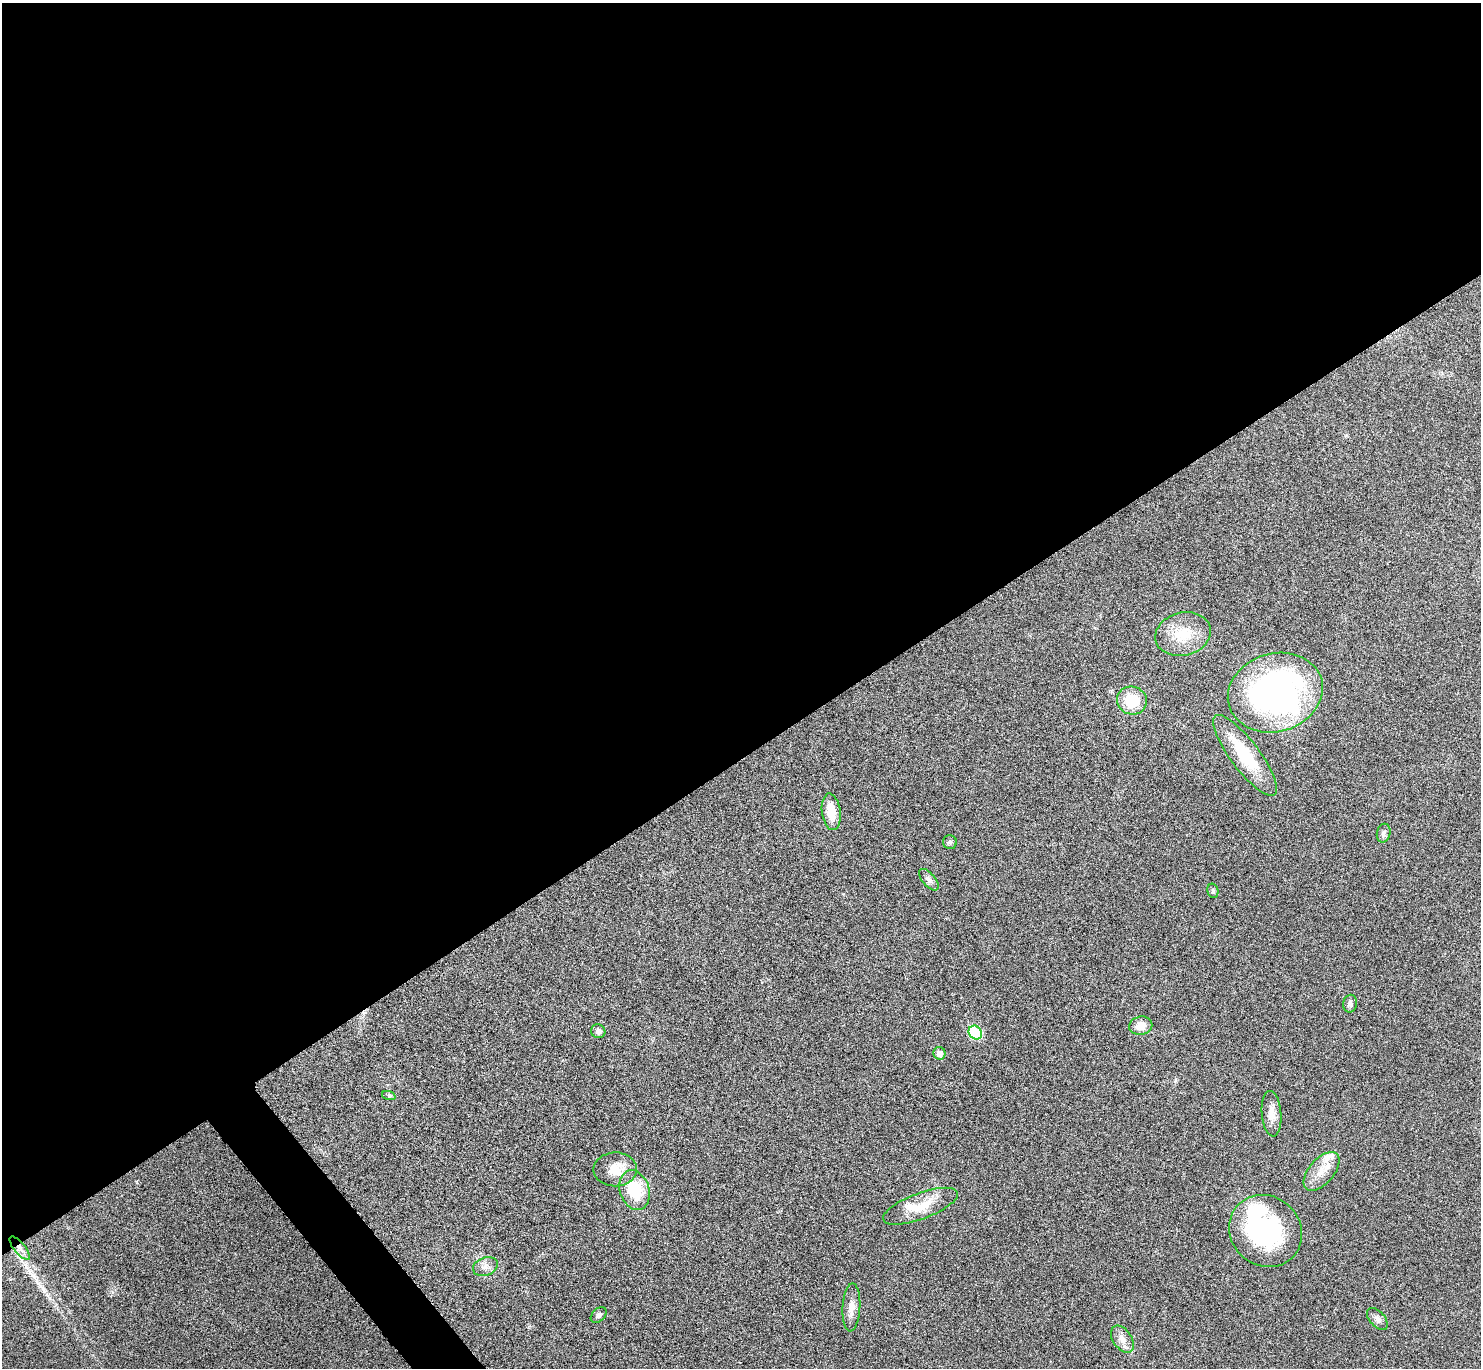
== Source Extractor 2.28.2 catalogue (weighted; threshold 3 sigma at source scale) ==
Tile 2 of 4 x 4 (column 2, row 1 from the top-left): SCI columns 1487-2965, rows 4262-5627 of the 5934 x 5929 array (HDU 1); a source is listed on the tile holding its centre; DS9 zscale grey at full resolution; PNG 1483 x 1370 px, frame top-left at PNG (2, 3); each listed source drawn as its Kron ellipse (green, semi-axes under 4 px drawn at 4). Shown black and unused: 56% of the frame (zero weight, under 4 of 8 exposures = <1% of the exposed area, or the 3 px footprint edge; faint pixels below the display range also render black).
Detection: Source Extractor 2.28.2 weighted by HDU 2 'WHT'; one run over the whole footprint, this tile lists its part. Background 0.0235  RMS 0.0036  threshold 0.0148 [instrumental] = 3 sigma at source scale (4.09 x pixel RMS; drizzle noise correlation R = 1.36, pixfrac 0.8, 0.05/0.05 arcsec/px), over >= 5 px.
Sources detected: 30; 1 inside a brighter object's white glare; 1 long thin detection or spike segment (spike, bleed or trail) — neither listed nor drawn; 1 inside a brighter listed object's ellipse — not listed separately; the other 27 listed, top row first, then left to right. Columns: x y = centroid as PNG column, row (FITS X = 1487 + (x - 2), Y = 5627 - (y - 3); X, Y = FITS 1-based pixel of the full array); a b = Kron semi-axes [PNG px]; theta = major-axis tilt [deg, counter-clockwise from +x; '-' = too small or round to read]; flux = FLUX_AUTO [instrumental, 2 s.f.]
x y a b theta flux
1183 634 28 21 14 10
1275 693 48 39 17 120
1132 701 15 14 - 9.8
1245 755 49 14 -53 17
831 812 18 9 -83 5.8
1384 833 9 6 77 1.1
950 842 7 7 - 0.73
929 880 13 6 -49 1.4
1213 891 7 5 -76 0.61
1350 1004 9 7 81 1.1
1141 1026 11 9 10 3.8
598 1031 7 7 - 1.4
975 1033 7 6 - 21
939 1053 6 6 - 2.2
389 1096 7 4 -19 0.56
1271 1114 23 10 -85 3.4
615 1169 22 17 1 5.9
1321 1171 23 12 49 5.2
635 1190 20 14 -72 14
920 1206 40 13 20 8.3
1266 1231 38 34 -41 43
20 1248 14 5 -50 2.1
485 1267 13 9 20 2.2
851 1307 24 9 87 3.2
599 1315 9 6 43 0.97
1377 1319 13 7 -48 1.5
1122 1339 15 9 -56 2.9
Overlapping masked pixels (flux is a lower limit): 1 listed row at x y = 20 1248
Unlisted compact peaks at least as high as the median listed source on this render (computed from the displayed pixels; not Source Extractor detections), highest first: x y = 1175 1080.